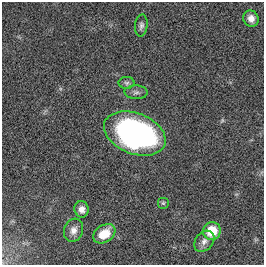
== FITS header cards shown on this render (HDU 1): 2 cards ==
NAXIS1  =                  262
NAXIS2  =                  263

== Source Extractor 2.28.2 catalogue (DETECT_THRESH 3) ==
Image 262 x 263 px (HDU 1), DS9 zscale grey, 1 PNG px = 1 image px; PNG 266 x 267 px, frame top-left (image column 1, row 263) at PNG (2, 2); each listed source drawn as its Kron ellipse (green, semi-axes under 4 px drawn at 4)
Background 0.00313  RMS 0.034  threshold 0.102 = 3 sigma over >= 5 px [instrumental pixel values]
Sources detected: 11; all 11 listed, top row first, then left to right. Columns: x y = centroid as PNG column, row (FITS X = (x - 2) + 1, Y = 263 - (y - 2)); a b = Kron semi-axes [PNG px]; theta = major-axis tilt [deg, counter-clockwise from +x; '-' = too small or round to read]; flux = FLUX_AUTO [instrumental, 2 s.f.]
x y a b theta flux
251 18 8 7 - 15
141 26 11 6 83 7.8
127 83 8 6 0 5.7
136 92 11 7 -2 8.5
135 134 32 20 -21 640
163 203 6 6 - 4.1
82 209 8 7 - 13
73 230 12 9 72 15
212 231 9 8 - 58
104 234 12 8 32 42
204 241 12 8 50 14